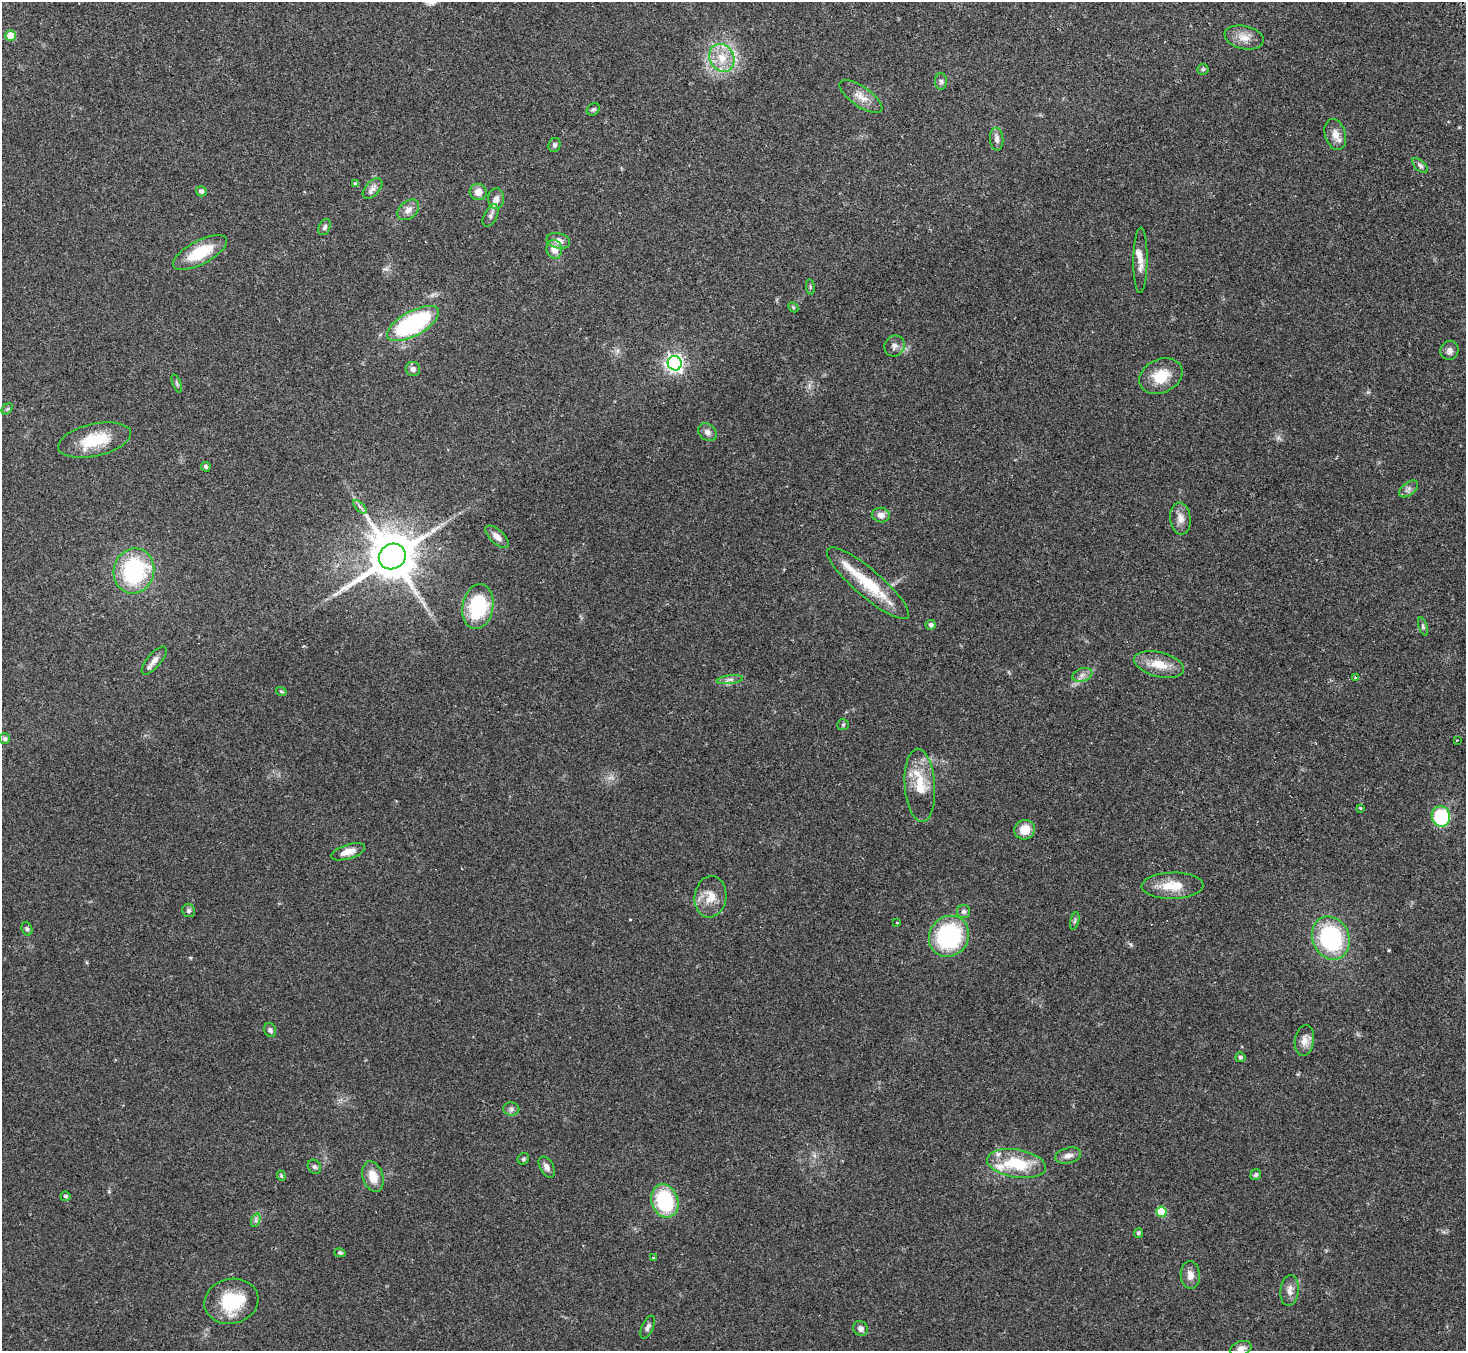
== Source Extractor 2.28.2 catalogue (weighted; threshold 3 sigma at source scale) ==
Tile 10 of 4 x 4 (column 2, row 3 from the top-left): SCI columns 1515-2978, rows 1546-2894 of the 5960 x 5922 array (HDU 1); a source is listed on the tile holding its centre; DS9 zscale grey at full resolution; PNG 1468 x 1353 px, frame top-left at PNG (2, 2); each listed source drawn as its Kron ellipse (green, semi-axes under 4 px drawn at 4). Shown black and unused: <1% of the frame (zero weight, under 2 of 3 exposures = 3% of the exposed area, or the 3 px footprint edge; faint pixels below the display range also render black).
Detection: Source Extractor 2.28.2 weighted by HDU 2 'WHT'; one run over the whole footprint, this tile lists its part. Background 0.0842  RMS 0.0075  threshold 0.0337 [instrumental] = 3 sigma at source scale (4.5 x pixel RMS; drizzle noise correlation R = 1.50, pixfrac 1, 0.05/0.05 arcsec/px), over >= 5 px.
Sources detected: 105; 1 too faint to see at this stretch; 1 inside a brighter object's white glare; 1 cosmic-ray / hot-pixel residue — neither listed nor drawn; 7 inside a brighter listed object's ellipse — not listed separately; the other 95 listed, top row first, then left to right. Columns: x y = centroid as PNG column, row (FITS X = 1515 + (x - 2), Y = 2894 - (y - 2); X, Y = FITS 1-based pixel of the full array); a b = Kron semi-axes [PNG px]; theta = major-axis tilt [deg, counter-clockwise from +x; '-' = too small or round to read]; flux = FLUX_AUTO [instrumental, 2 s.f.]
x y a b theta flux
11 36 5 5 - 14
1244 37 20 11 -13 7.9
722 58 14 12 -61 13
1203 69 5 5 - 1.1
941 81 8 6 -88 2
861 97 25 10 -35 8.5
593 109 7 5 40 1.4
1335 134 16 10 -74 6.2
997 139 11 6 -85 3.2
555 145 7 6 - 1.9
1420 166 9 5 -43 2
356 184 4 4 - 2.3
372 189 12 7 48 3.6
201 191 5 5 - 2.6
478 192 8 8 - 5.5
496 199 10 8 -89 4.1
408 210 12 8 40 5.2
491 216 12 6 63 2.7
325 227 8 5 65 1.9
558 241 12 7 -13 5.1
554 249 9 7 -80 7.3
200 252 30 12 28 27
1140 260 33 7 89 7.1
810 287 8 4 -82 1.1
793 307 5 4 - 0.93
413 323 29 12 29 94
894 346 11 10 - 3.6
1449 350 9 9 - 3.4
675 363 7 7 - 280
413 369 7 7 - 2.8
1161 376 22 17 25 18
177 383 9 3 -69 1.1
7 409 6 4 44 1.1
707 432 10 8 -38 3.3
94 440 37 16 13 28
206 467 5 4 - 1.2
1408 489 11 6 38 2.7
360 507 8 4 -45 2
881 515 9 7 -8 4.7
1180 518 16 10 -86 6.3
497 537 15 7 -42 5.1
392 556 14 12 30 3900
134 571 23 20 74 75
868 583 52 13 -40 35
478 606 22 15 79 51
931 625 5 4 - 2.7
1423 626 9 4 -72 1.5
154 660 17 7 50 4.9
1159 664 25 12 -14 15
1082 675 10 6 19 3.2
1355 677 4 3 - 1.5
730 680 13 4 6 2.6
281 691 5 3 - 0.93
843 725 6 5 - 1.2
5 739 5 5 - 1.6
1457 740 3 2 - 1.4
920 785 36 15 -86 22
1360 808 3 3 - 1.3
1441 816 10 9 - 60
1025 830 10 9 - 11
348 852 18 7 17 7.9
1172 886 31 13 1 17
710 897 21 15 81 12
189 911 7 6 - 1.7
964 912 6 6 - 1.8
1075 921 9 3 77 1.3
897 922 3 3 - 1.2
27 929 7 5 -72 1.5
949 936 21 19 51 79
1331 938 22 18 -67 82
270 1030 7 5 -63 1.9
1304 1040 15 9 82 6.1
1240 1057 5 5 - 1.5
511 1109 8 6 -2 2.1
1068 1156 13 7 15 4.3
523 1159 6 5 - 1.4
1016 1164 30 14 -9 32
314 1167 7 6 - 1.7
547 1167 11 6 -60 3.5
1256 1175 6 5 - 1.4
281 1176 5 4 - 0.94
373 1177 15 10 -71 11
65 1196 5 5 - 1.7
665 1201 17 13 -72 50
1161 1212 5 5 - 28
256 1220 7 4 72 1.9
1138 1233 5 4 - 1.7
340 1253 6 4 -14 1.5
654 1258 3 3 - 0.97
1190 1275 14 9 -85 5.8
1290 1290 15 9 83 5.2
231 1301 27 22 13 33
648 1327 12 5 65 2.5
861 1328 8 7 - 3.1
1241 1348 11 7 18 4.4
Isophote crosses this tile's border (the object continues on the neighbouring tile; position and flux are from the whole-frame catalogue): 1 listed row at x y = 1241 1348